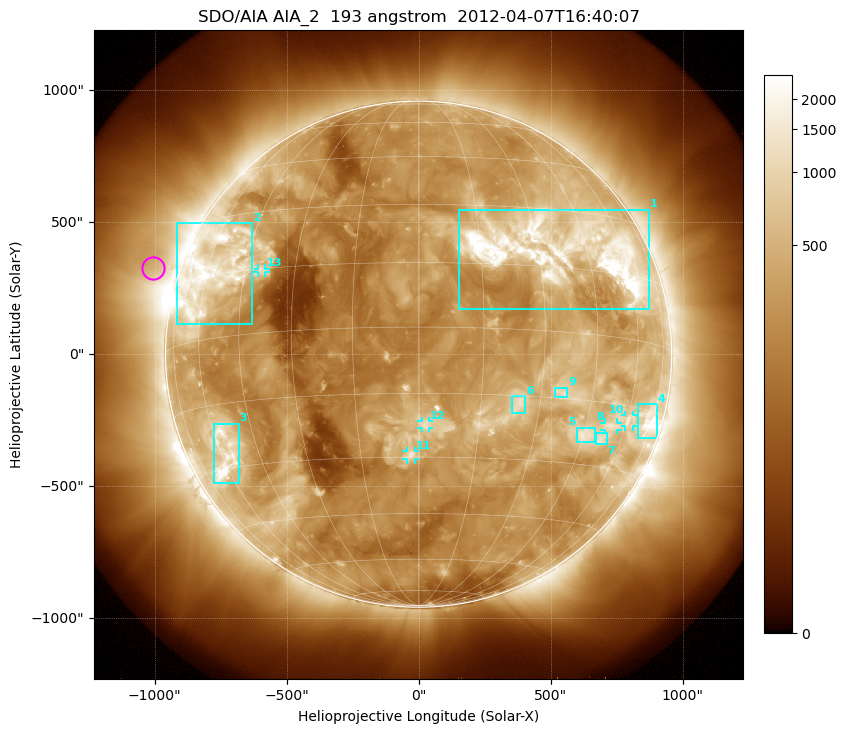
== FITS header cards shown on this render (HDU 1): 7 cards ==
TELESCOP= 'SDO/AIA'
INSTRUME= 'AIA_2'
WAVELNTH=                  193
WAVEUNIT= 'angstrom'
DATE-OBS= '2012-04-07T16:40:07.84'
CTYPE1  = 'HPLN-TAN'
CTYPE2  = 'HPLT-TAN'

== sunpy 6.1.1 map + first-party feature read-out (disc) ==
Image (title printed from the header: SDO/AIA AIA_2  193 angstrom  2012-04-07T16:40:07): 1024 x 1024 px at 2.4 arcsec/px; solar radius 959 arcsec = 399 px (full disc in frame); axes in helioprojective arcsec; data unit not stated in the header (colour bar unlabelled)
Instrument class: DISC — disc imager (sunpy class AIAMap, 193 A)
Bright regions (active regions / flare kernels): reference = the median radial profile (limb darkening/brightening removed); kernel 9 px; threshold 5 sigma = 753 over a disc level ~261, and >= 1.15x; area >= 12 px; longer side >= 10 px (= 24 arcsec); searched inside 0.97 R_sun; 13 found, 13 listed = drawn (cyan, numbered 1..; 5 of them under ~33 arcsec drawn as corner ticks so the feature stays visible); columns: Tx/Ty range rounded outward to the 5 arcsec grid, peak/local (2 s.f.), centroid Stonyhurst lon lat
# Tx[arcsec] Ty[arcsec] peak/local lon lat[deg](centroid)
1 150..875 170..550 17 +36 +19
2 -915..-630 115..500 8.4 -59 +16
3 -775..-680 -490..-265 7.6 -59 -27
4 830..905 -320..-190 7.2 +72 -17
5 600..670 -335..-275 5.8 +46 -23
6 355..405 -225..-155 5.6 +24 -17
7 670..715 -340..-295 4.8 +51 -23
8 705..755 -285..-260 4.7 +54 -20
9 515..565 -160..-125 5 +36 -14
10 780..810 -275..-230 4 +61 -18
11 -45..-15 -400..-365 5.8 -2 -29
12 10..40 -280..-255 4.5 +2 -22
13 -610..-580 310..325 4.3 -40 +15
Off-limb structures (1.02-1.3 R_sun): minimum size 162 px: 6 found; the strongest spans PA ~50..90 deg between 1.02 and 1.3 R_sun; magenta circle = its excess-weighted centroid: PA ~70 deg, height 1.1 R_sun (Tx ~-1005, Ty ~325 arcsec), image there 1.9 x the reference